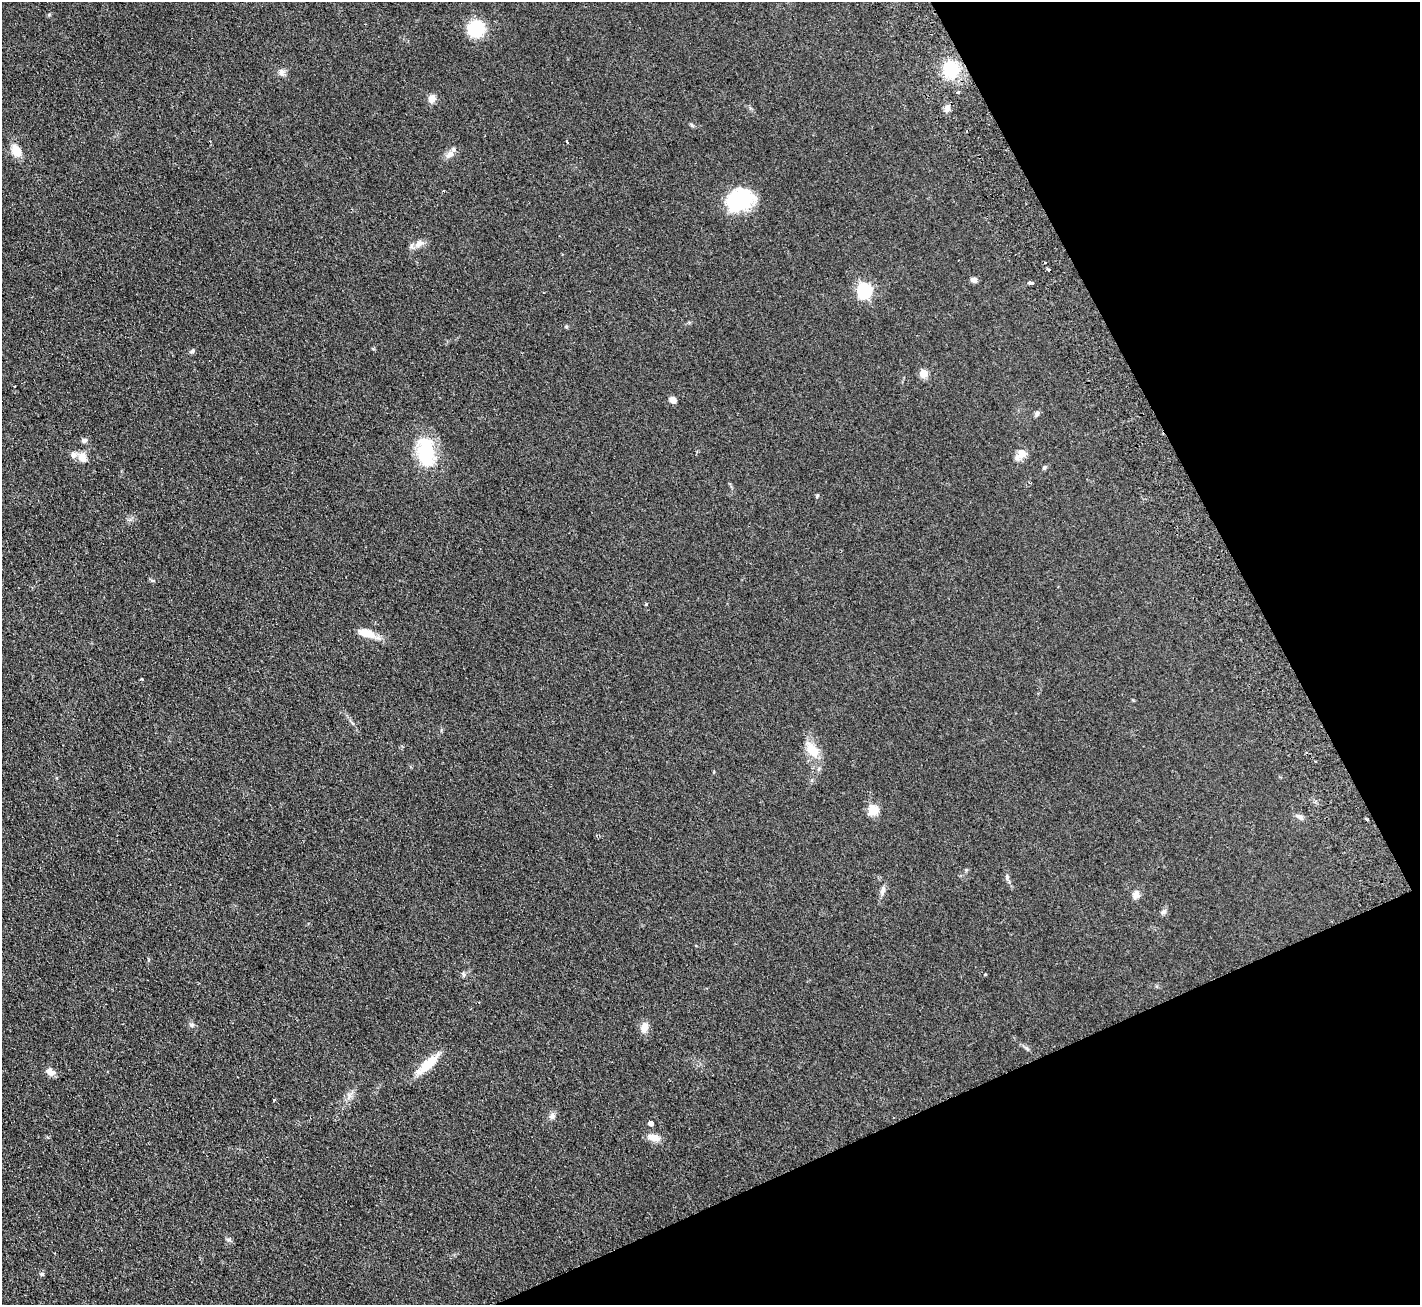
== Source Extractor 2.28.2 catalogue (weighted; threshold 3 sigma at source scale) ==
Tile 12 of 4 x 4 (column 4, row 3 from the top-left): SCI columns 4307-5724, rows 1489-2791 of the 5776 x 5715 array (HDU 1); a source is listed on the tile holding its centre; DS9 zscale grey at full resolution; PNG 1422 x 1307 px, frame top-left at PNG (2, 2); no overlay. Shown black and unused: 22% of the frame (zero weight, under 2 of 3 exposures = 3% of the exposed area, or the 3 px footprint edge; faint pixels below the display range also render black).
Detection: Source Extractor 2.28.2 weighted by HDU 2 'WHT'; one run over the whole footprint, this tile lists its part. Background 0.0927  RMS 0.0099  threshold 0.0446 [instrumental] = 3 sigma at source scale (4.5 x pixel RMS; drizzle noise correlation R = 1.50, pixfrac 1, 0.05/0.05 arcsec/px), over >= 5 px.
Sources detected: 52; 1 inside a brighter object's white glare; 2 cosmic-ray / hot-pixel residue — not listed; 1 inside a brighter listed object's ellipse — not listed separately; the other 48 listed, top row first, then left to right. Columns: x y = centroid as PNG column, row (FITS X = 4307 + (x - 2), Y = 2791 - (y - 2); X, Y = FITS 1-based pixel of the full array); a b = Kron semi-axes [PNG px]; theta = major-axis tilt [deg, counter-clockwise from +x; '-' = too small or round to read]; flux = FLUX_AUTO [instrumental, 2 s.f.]
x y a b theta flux
476 29 16 15 - 36
951 69 21 17 -67 35
282 72 9 7 80 3.5
958 92 3 3 - 2.9
432 99 8 7 - 7.2
947 108 10 7 80 4.3
210 141 3 2 - 0.74
567 142 3 3 - 4.7
16 151 16 11 -63 12
449 154 14 8 42 5.6
443 191 3 2 - 0.95
738 198 30 25 16 57
419 244 14 8 26 6.2
974 280 8 6 -1 3.3
1030 282 5 3 - 15
864 290 6 6 - 190
192 351 7 4 31 1.7
923 373 5 5 - 27
673 400 7 6 - 4.7
1037 413 7 5 74 2.1
84 440 7 6 - 2.9
426 452 34 20 -84 50
1022 453 15 11 77 7.6
82 457 13 10 -53 7.6
1044 467 6 5 - 1.5
817 495 6 3 70 1
646 604 3 3 - 2
366 633 23 9 -15 13
142 679 3 3 - 0.93
812 750 19 12 -62 18
873 810 5 5 - 51
1299 816 11 5 -29 3.1
1366 819 3 2 - 1.6
1007 877 7 5 -73 2
883 890 14 6 74 3.9
1136 895 10 9 - 5.1
1163 912 10 6 33 2.7
463 974 6 4 -71 1.4
191 1024 7 4 -18 1.6
644 1027 12 9 70 7.6
428 1064 34 10 43 21
50 1072 12 9 -28 5.4
274 1100 3 3 - 1.4
552 1116 9 7 83 3.7
651 1123 4 4 - 22
653 1137 16 8 -13 8.5
229 1239 7 4 0 1.6
42 1274 5 4 - 1.4
Unlisted compact peaks at least as high as the median listed source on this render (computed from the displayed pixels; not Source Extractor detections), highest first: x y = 692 125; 1026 1048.